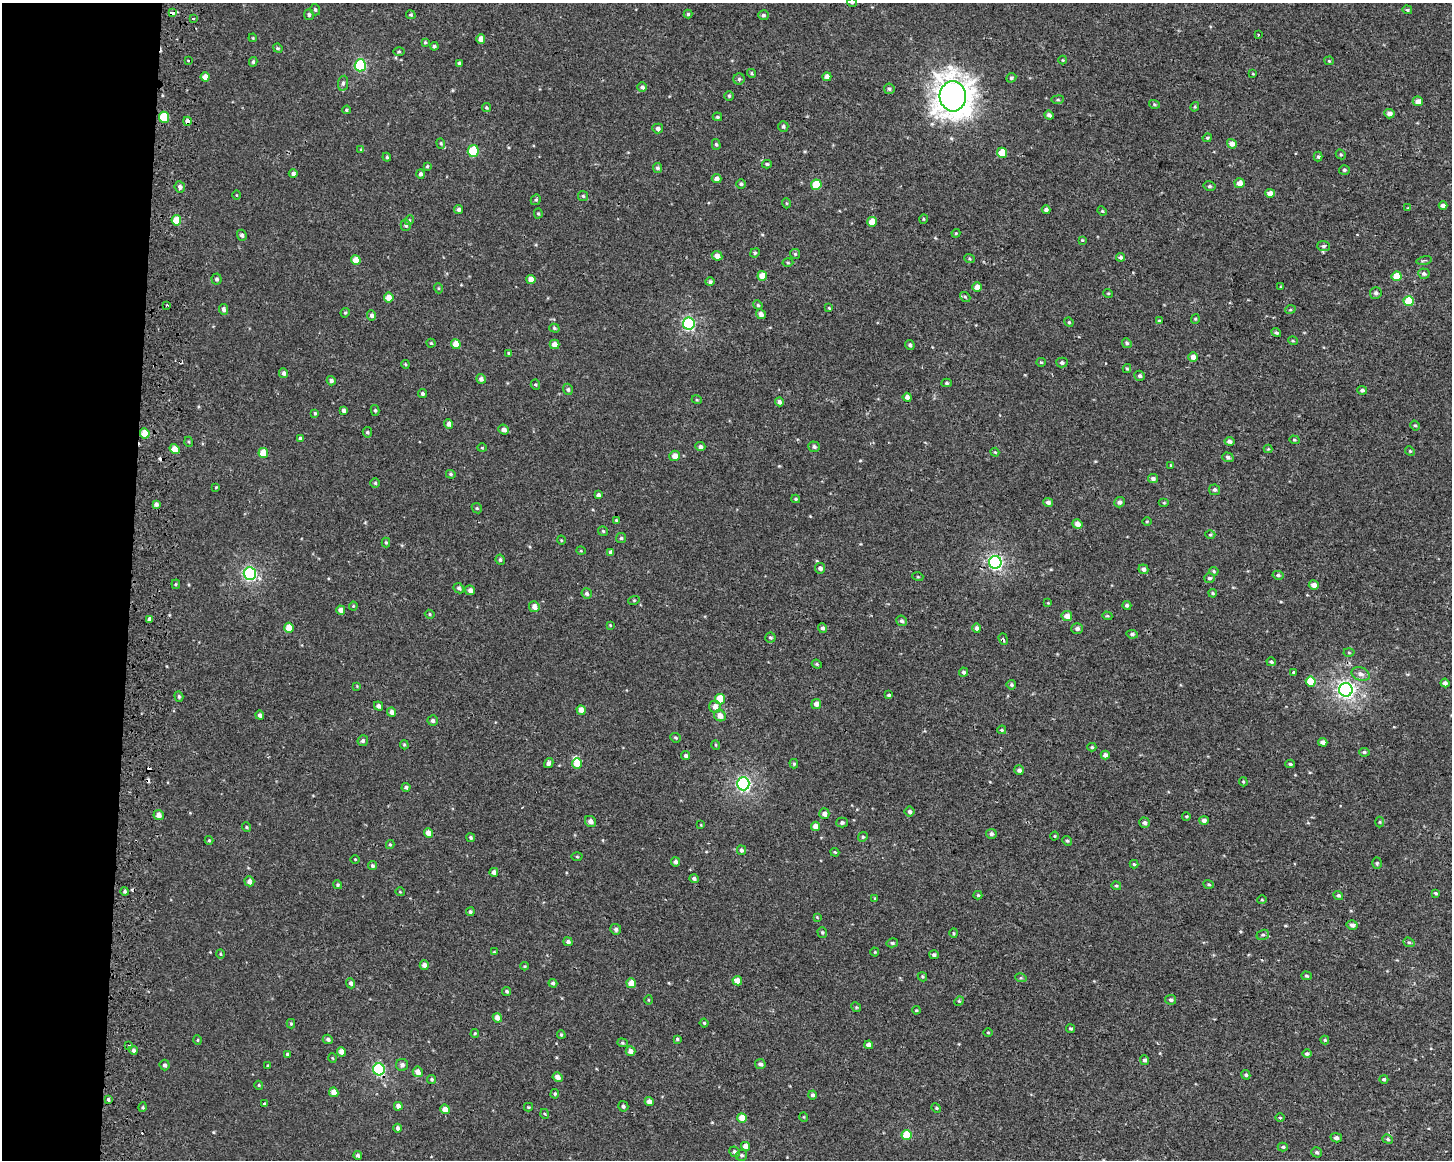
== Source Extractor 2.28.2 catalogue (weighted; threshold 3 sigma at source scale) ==
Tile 4 of 3 x 4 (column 1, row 2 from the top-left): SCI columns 325-1774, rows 2318-3475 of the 4943 x 4643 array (HDU 1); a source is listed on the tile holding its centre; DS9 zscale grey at full resolution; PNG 1454 x 1162 px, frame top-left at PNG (2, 3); each listed source drawn as its Kron ellipse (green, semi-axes under 4 px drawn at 4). Shown black and unused: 9% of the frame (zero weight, under 2 of 3 exposures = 2% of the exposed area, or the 3 px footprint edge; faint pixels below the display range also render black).
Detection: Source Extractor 2.28.2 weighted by HDU 2 'WHT'; one run over the whole footprint, this tile lists its part. Background 1.53e-04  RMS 0.0035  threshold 0.0158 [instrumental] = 3 sigma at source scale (4.5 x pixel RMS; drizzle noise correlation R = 1.50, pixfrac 1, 0.0396/0.0396 arcsec/px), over >= 5 px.
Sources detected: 402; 6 cosmic-ray / hot-pixel residue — neither listed nor drawn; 1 inside a brighter listed object's ellipse — not listed separately; the other 395 listed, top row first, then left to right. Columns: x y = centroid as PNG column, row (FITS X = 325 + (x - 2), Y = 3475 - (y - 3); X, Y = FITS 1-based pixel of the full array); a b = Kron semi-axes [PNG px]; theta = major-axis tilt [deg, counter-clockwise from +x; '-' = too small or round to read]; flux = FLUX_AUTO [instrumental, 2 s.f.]
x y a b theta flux
852 3 5 3 - 0.31
315 10 6 5 - 0.62
1407 10 5 4 - 0.44
173 13 4 3 - 3.3
688 14 4 4 - 0.49
309 15 5 5 - 0.61
411 15 5 4 - 0.49
763 15 5 5 - 0.79
194 18 3 3 - 1.2
1258 35 3 2 - 0.42
253 38 4 3 - 0.29
481 39 5 4 - 2.5
425 42 4 4 - 0.43
434 46 4 3 - 0.65
278 48 5 4 - 0.5
399 52 6 4 0 0.41
188 60 3 2 - 0.77
1063 60 4 4 - 0.32
1329 61 4 4 - 0.36
253 62 5 4 - 0.59
459 63 4 4 - 0.57
360 65 6 5 - 34
752 73 4 4 - 0.47
1253 74 4 2 - 0.25
205 77 5 4 - 2.5
827 77 4 4 - 1.9
1011 78 5 4 - 0.58
739 79 5 5 - 0.63
343 83 7 5 80 0.82
642 87 5 4 - 0.83
889 89 5 5 - 0.63
729 96 5 5 - 0.47
953 96 15 13 -85 470
1058 100 6 3 7 0.42
1418 101 5 5 - 2.3
1154 104 5 4 - 0.44
486 107 5 4 - 0.5
1195 107 5 4 - 0.42
346 110 4 3 - 0.42
1389 114 5 4 - 1.7
1049 115 4 4 - 1.2
164 117 5 5 - 12
717 117 5 4 - 0.46
187 121 4 4 - 5.5
783 126 5 5 - 0.69
658 128 5 5 - 0.95
1207 138 4 4 - 0.45
441 143 5 4 - 0.41
716 144 5 4 - 0.57
1232 144 5 4 - 2.3
361 149 4 3 - 0.34
473 151 6 5 - 16
1002 153 5 5 - 6.2
1341 154 5 4 - 0.47
387 157 4 4 - 0.42
1318 157 5 4 - 0.48
767 164 5 4 - 0.57
427 166 4 3 - 0.37
657 168 5 4 - 0.72
1344 170 5 4 - 0.55
293 173 4 4 - 0.88
420 174 5 4 - 0.76
717 179 5 4 - 1.5
1240 183 5 5 - 2.5
741 184 4 4 - 0.55
816 185 5 5 - 10
1209 186 6 4 -12 0.61
180 187 5 5 - 1.3
1270 193 4 4 - 2.3
236 195 4 3 - 0.27
583 196 5 5 - 0.47
536 200 5 4 - 0.52
786 203 5 3 - 0.32
1443 205 4 4 - 1.2
1408 208 4 4 - 0.31
459 209 4 4 - 0.93
1046 210 4 4 - 1.2
1102 211 5 4 - 0.39
538 213 5 4 - 0.44
923 219 5 3 - 0.34
176 220 5 5 - 7.3
409 220 5 4 - 0.43
872 222 5 4 - 4.4
406 225 5 5 - 0.77
956 233 4 4 - 0.34
242 235 5 4 - 0.83
1082 240 3 3 - 0.32
1323 246 6 5 - 0.77
755 253 5 4 - 0.48
795 254 5 5 - 0.49
717 256 5 4 - 1.6
1120 257 4 4 - 0.74
969 259 5 3 - 0.38
356 260 5 4 - 3.8
1424 260 8 3 12 0.51
788 263 5 3 - 0.39
1424 274 6 5 - 0.84
762 276 5 5 - 5.3
1397 276 5 5 - 7.3
217 279 5 5 - 0.76
531 279 4 4 - 2.7
710 282 5 4 - 0.79
977 287 5 5 - 2.6
1281 287 4 4 - 0.34
438 288 5 3 - 0.35
1108 293 5 3 - 0.29
1376 293 6 6 - 0.9
965 297 5 4 - 0.5
389 298 5 4 - 3.4
1409 301 5 5 - 9.9
167 305 3 2 - 0.45
758 305 5 4 - 0.49
829 308 4 2 - 0.31
223 309 5 4 - 0.99
1290 310 5 3 - 0.35
345 313 5 3 - 0.43
761 314 5 4 - 1.6
372 315 5 4 - 1.1
1195 319 5 4 - 0.4
1159 321 4 4 - 0.49
1069 322 5 4 - 0.45
689 324 6 6 - 44
554 328 5 4 - 0.56
1276 333 5 3 - 0.57
1293 341 5 3 - 0.31
431 343 4 4 - 0.38
1127 343 5 4 - 0.55
456 344 5 4 - 3.4
554 344 5 4 - 2.6
910 345 5 4 - 0.61
509 353 4 3 - 0.46
1193 357 5 4 - 2.3
1041 362 5 4 - 0.42
1062 363 5 5 - 0.72
405 364 4 3 - 0.32
1127 368 4 4 - 0.4
284 373 5 4 - 1.1
1140 376 5 5 - 0.76
481 379 5 4 - 1.2
331 381 5 4 - 0.87
947 383 5 4 - 0.54
535 385 5 4 - 0.48
568 389 6 5 - 0.61
1362 390 5 4 - 0.77
422 394 4 4 - 0.67
907 397 4 4 - 1.4
697 400 5 3 - 0.36
779 402 4 4 - 1.1
343 410 4 4 - 0.85
375 410 5 4 - 0.46
315 413 3 3 - 1
449 424 5 4 - 1.2
1415 425 5 4 - 0.45
504 430 5 5 - 1.5
367 432 5 4 - 0.48
145 433 5 4 - 6.1
301 439 4 4 - 0.94
1294 440 5 4 - 0.42
1229 441 5 4 - 1.1
189 442 5 3 - 0.34
700 447 5 4 - 0.97
814 447 6 5 - 0.79
482 448 4 4 - 0.36
174 449 5 4 - 3.7
1268 449 4 4 - 0.32
1410 451 5 4 - 0.41
995 452 4 4 - 0.35
263 453 5 5 - 5.8
675 456 5 5 - 2.2
1228 457 6 4 -20 0.92
1171 465 4 3 - 0.4
451 474 5 4 - 0.47
1153 478 5 4 - 1.1
375 483 5 5 - 0.5
216 487 4 3 - 0.26
1214 490 5 5 - 0.75
598 495 4 4 - 0.93
796 499 4 3 - 0.51
1048 502 5 4 - 1.1
1119 502 5 5 - 1.1
1164 503 5 3 - 0.34
156 504 4 3 - 0.93
477 508 5 4 - 0.43
616 520 4 4 - 0.35
1147 522 4 3 - 0.3
1077 524 5 4 - 2.3
603 531 5 5 - 0.48
1210 535 5 3 - 0.37
621 538 5 5 - 0.53
561 540 4 3 - 0.26
386 542 5 4 - 0.42
581 551 5 3 - 0.31
611 552 4 4 - 1.3
500 560 5 4 - 0.68
995 562 6 6 - 72
820 568 5 5 - 1.1
1143 569 5 4 - 1.1
1214 571 5 4 - 0.43
250 574 6 6 - 55
1278 575 5 4 - 0.69
918 577 5 3 - 0.34
1209 578 5 5 - 0.75
176 584 5 4 - 0.39
1314 585 5 4 - 2.1
459 588 6 4 -47 0.84
470 590 5 4 - 1.3
587 593 5 5 - 0.85
1213 593 4 3 - 0.44
634 600 6 3 19 0.35
1048 603 4 3 - 0.28
1127 605 4 4 - 0.67
353 606 4 4 - 0.35
534 607 5 5 - 2.1
341 610 4 4 - 1.9
430 614 5 4 - 0.44
1067 616 5 5 - 2.4
1107 616 5 4 - 0.45
149 619 4 3 - 0.77
902 621 5 5 - 0.89
610 625 4 3 - 0.28
289 628 5 5 - 5.6
823 628 5 4 - 0.82
977 628 5 4 - 1
1077 629 6 5 - 1
1132 634 6 4 -9 0.69
770 637 5 5 - 0.57
1003 639 6 3 -73 0.72
1349 652 5 3 - 0.34
1271 662 4 4 - 0.51
817 664 5 4 - 0.49
964 672 4 4 - 0.79
1294 672 3 3 - 1.4
1361 674 9 6 -21 1.5
1311 681 5 5 - 8.5
1445 683 4 4 - 1
1011 685 5 5 - 0.63
357 686 4 4 - 0.29
1346 690 7 6 - 110
889 694 3 3 - 2.9
179 696 5 4 - 0.51
720 699 5 5 - 9.2
816 704 5 5 - 1.8
378 706 5 4 - 1.2
715 707 6 5 - 2.5
581 710 5 4 - 2.4
391 712 4 4 - 1.5
260 715 4 4 - 0.92
720 716 6 5 - 2.5
433 720 5 5 - 0.82
1002 730 4 3 - 0.44
675 738 5 4 - 0.51
363 741 5 5 - 0.88
1323 742 4 4 - 1.5
404 745 4 4 - 0.43
716 745 5 3 - 0.29
1092 747 4 4 - 0.42
1364 752 5 4 - 0.61
686 755 4 4 - 0.82
1105 755 4 4 - 1.5
549 763 5 4 - 1.1
577 763 5 5 - 4.6
794 764 5 4 - 0.46
1290 764 4 3 - 0.56
1019 770 5 4 - 0.93
1243 782 4 3 - 0.39
743 784 6 6 - 67
406 787 4 4 - 0.77
910 812 5 5 - 0.91
824 814 5 5 - 1.4
159 815 5 5 - 2.2
1186 816 4 3 - 0.3
590 821 6 5 - 1.6
1204 821 5 4 - 1.1
1380 822 5 3 - 0.35
842 823 5 5 - 0.73
1144 823 5 5 - 1
701 825 4 2 - 0.24
816 826 4 4 - 2.6
246 827 5 3 - 0.3
428 833 5 4 - 2.6
991 834 5 5 - 0.83
1055 836 4 3 - 0.26
863 837 5 4 - 0.45
471 838 4 4 - 0.56
209 840 4 4 - 0.38
1067 841 5 4 - 0.54
390 845 4 4 - 0.37
741 850 5 4 - 0.73
835 852 4 3 - 0.38
577 857 5 3 - 0.34
355 859 4 3 - 0.29
675 862 4 4 - 1.1
1377 863 5 4 - 0.48
1134 864 4 4 - 0.45
372 866 4 4 - 0.65
494 872 4 4 - 1.3
694 879 5 4 - 0.91
249 881 5 4 - 1.9
1209 884 5 4 - 0.48
338 885 5 4 - 0.53
1116 886 5 3 - 0.41
125 891 4 4 - 0.6
400 892 5 3 - 0.29
1435 893 4 3 - 0.51
978 895 4 4 - 0.47
1338 895 5 4 - 0.61
875 898 4 3 - 0.34
1262 900 5 3 - 0.33
470 912 4 4 - 0.58
817 917 4 3 - 0.3
1352 925 5 5 - 1.3
616 929 5 5 - 0.92
822 932 5 4 - 0.48
954 933 5 4 - 0.4
1263 935 6 5 - 0.6
568 942 5 4 - 0.97
1409 942 6 4 -20 0.57
892 943 5 4 - 0.58
494 952 4 3 - 0.31
875 952 4 4 - 0.31
220 954 5 3 - 0.3
934 955 5 4 - 0.7
424 965 4 4 - 1.6
525 966 4 3 - 0.34
1307 976 5 4 - 0.49
922 977 5 4 - 0.39
1021 978 6 3 -17 0.39
737 981 5 4 - 3.3
351 983 5 4 - 0.94
553 983 4 3 - 0.69
631 983 5 4 - 3.7
507 991 5 4 - 0.57
648 1000 5 3 - 0.31
1171 1000 5 4 - 0.77
959 1001 5 4 - 0.43
856 1007 5 4 - 0.43
916 1010 4 4 - 0.37
497 1018 5 4 - 2.1
704 1023 4 4 - 0.42
291 1024 4 4 - 0.42
1071 1029 4 4 - 0.47
988 1032 4 3 - 0.32
475 1033 4 3 - 0.39
561 1035 4 3 - 0.41
328 1039 5 4 - 0.83
677 1039 4 3 - 0.45
198 1040 5 3 - 0.34
1325 1040 4 4 - 0.43
622 1043 5 4 - 0.47
869 1045 4 4 - 1.8
129 1046 3 3 - 2.3
133 1050 4 3 - 0.68
630 1051 5 4 - 2.1
341 1052 5 4 - 2.4
287 1054 4 3 - 0.53
1307 1054 5 4 - 0.71
332 1058 5 3 - 0.28
1145 1060 5 4 - 0.81
760 1064 5 5 - 0.91
165 1065 5 5 - 0.82
402 1065 6 6 - 1.2
268 1066 3 3 - 0.39
379 1069 6 6 - 38
418 1072 5 5 - 2.4
1246 1075 5 4 - 0.62
558 1077 5 4 - 2
432 1079 4 4 - 0.55
1384 1079 4 4 - 0.61
259 1085 4 4 - 0.39
334 1092 5 4 - 3
555 1094 5 4 - 0.41
812 1095 4 4 - 0.75
108 1099 4 3 - 0.6
649 1102 4 4 - 1.7
264 1104 3 3 - 0.59
398 1106 4 4 - 1.5
623 1106 5 5 - 0.75
143 1107 5 3 - 0.38
528 1107 4 4 - 0.36
936 1108 5 4 - 0.43
445 1109 5 4 - 2.9
545 1114 5 3 - 0.31
804 1117 5 3 - 0.3
742 1118 5 4 - 4.1
1280 1118 5 3 - 0.3
398 1128 4 4 - 0.87
907 1135 5 5 - 9.6
1336 1138 5 4 - 0.97
1388 1139 5 4 - 0.57
746 1146 4 4 - 2.6
1283 1147 5 4 - 0.54
734 1152 5 5 - 0.76
1317 1152 5 5 - 0.73
358 1155 4 4 - 0.81
742 1155 6 5 - 0.65
Overlapping masked pixels (flux is a lower limit): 2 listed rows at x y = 173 13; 187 121
Isophote crosses this tile's border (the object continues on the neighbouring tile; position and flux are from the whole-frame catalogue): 1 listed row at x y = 852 3